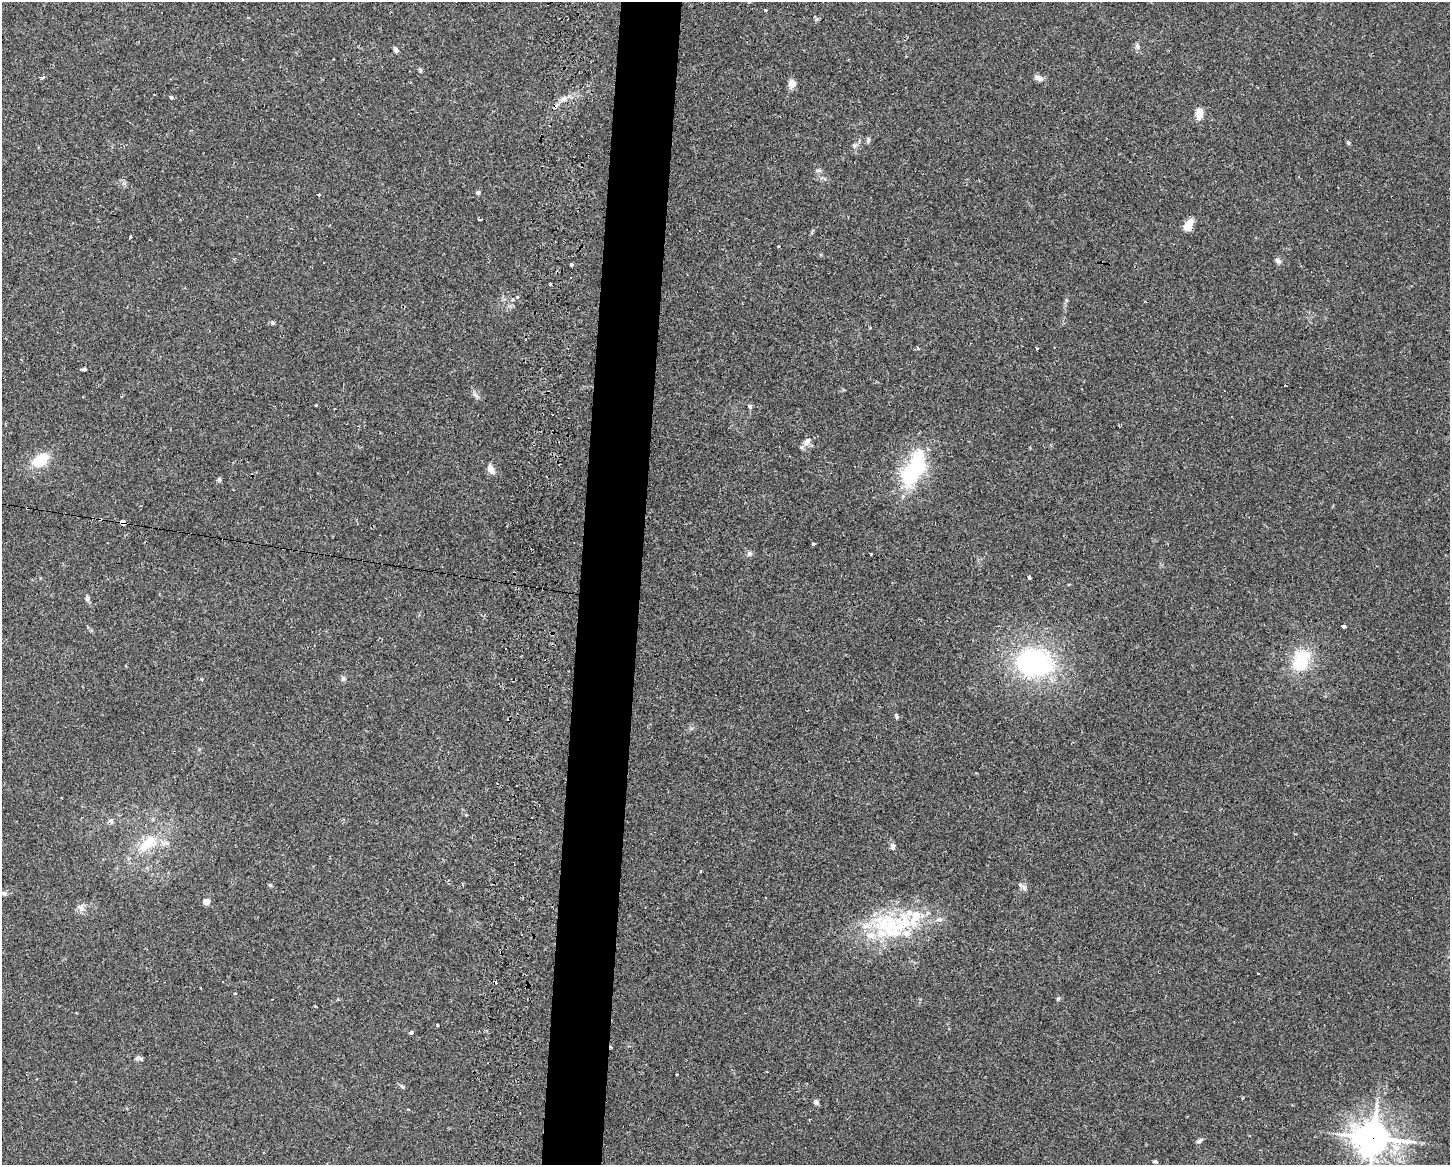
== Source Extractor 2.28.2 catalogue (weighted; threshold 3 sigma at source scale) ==
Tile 8 of 3 x 4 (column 2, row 3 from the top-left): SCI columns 1746-3193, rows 1181-2343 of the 4749 x 4707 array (HDU 1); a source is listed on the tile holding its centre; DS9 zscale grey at full resolution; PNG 1452 x 1167 px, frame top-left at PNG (2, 2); no overlay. Shown black and unused: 4% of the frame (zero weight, under 2 of 3 exposures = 4% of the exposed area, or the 3 px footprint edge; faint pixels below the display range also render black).
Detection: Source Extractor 2.28.2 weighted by HDU 2 'WHT'; one run over the whole footprint, this tile lists its part. Background 0.0342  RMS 0.0051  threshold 0.0231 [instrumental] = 3 sigma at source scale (4.5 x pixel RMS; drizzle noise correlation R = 1.50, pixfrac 1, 0.05/0.05 arcsec/px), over >= 5 px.
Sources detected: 97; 14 cosmic-ray / hot-pixel residue — not listed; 8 inside a brighter listed object's ellipse — not listed separately; the other 75 listed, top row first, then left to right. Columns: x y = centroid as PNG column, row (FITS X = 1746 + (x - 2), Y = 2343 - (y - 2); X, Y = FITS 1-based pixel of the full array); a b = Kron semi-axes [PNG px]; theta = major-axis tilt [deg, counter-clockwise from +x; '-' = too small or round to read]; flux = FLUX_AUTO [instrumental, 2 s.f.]
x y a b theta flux
765 10 3 3 - 1.2
817 20 5 3 - 0.9
1137 46 9 5 -70 1.3
396 50 7 5 -56 1.5
420 70 5 5 - 0.73
42 77 4 3 - 18
1039 78 10 6 -15 2.7
792 84 8 6 89 4.7
171 97 4 3 - 2.2
563 99 12 7 34 3
1199 113 10 7 86 6.1
868 139 7 5 83 0.98
1348 143 5 4 - 0.7
854 145 7 5 -78 1.1
478 193 5 4 - 1.3
319 195 3 3 - 3.4
479 219 4 2 - 1.6
1188 225 12 7 59 7.3
130 237 3 3 - 1.5
778 246 3 3 - 1.2
1278 261 8 6 -44 1.6
571 265 3 3 - 2.1
517 297 3 3 - 1.6
1145 301 3 3 - 0.71
272 322 6 6 - 0.86
83 369 6 3 -1 4.8
476 395 9 5 -34 1.4
316 405 3 2 - 0.48
749 406 7 5 -46 1
335 409 3 2 - 0.33
552 414 2 2 - 0.52
807 442 13 8 60 2.6
40 460 16 10 36 16
491 469 12 7 -59 3.3
913 470 34 17 58 51
219 479 6 4 -76 0.82
27 508 4 3 - 1.2
92 518 4 2 - 0.98
100 519 3 3 - 1.3
123 523 4 3 - 61
813 544 3 3 - 1.1
871 553 3 3 - 1.2
749 554 8 7 - 1.3
1029 577 4 3 - 1.4
87 599 9 5 -85 1.3
1344 626 4 3 - 4.7
1301 660 24 17 63 22
1034 663 46 33 -8 80
201 679 5 3 - 0.42
343 679 8 5 63 1.2
897 716 7 4 -67 0.79
517 785 2 2 - 0.52
111 821 8 5 -80 1.3
147 842 27 18 29 16
893 846 9 6 -78 1.6
701 871 3 2 - 0.37
270 885 6 4 -43 0.6
1024 888 10 6 -61 1.9
3 893 13 5 -10 1.8
206 902 4 4 - 7
81 908 10 7 -65 2.2
891 925 62 29 -3 50
201 988 3 2 - 0.38
234 993 3 3 - 2
1058 999 6 5 - 0.72
315 1006 3 3 - 0.81
437 1025 3 3 - 5.9
411 1032 4 4 - 0.97
611 1047 3 2 - 2.2
139 1058 12 5 -11 1.3
402 1087 7 4 -44 0.76
816 1102 6 5 - 1.6
1373 1138 13 12 - 750
1199 1141 10 4 34 1.2
1155 1161 5 4 - 0.83
Overlapping masked pixels (flux is a lower limit): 7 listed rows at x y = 1188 225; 27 508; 92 518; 100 519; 123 523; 611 1047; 1373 1138
Isophote crosses this tile's border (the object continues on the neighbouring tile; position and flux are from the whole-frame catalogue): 2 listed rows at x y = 3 893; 1373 1138